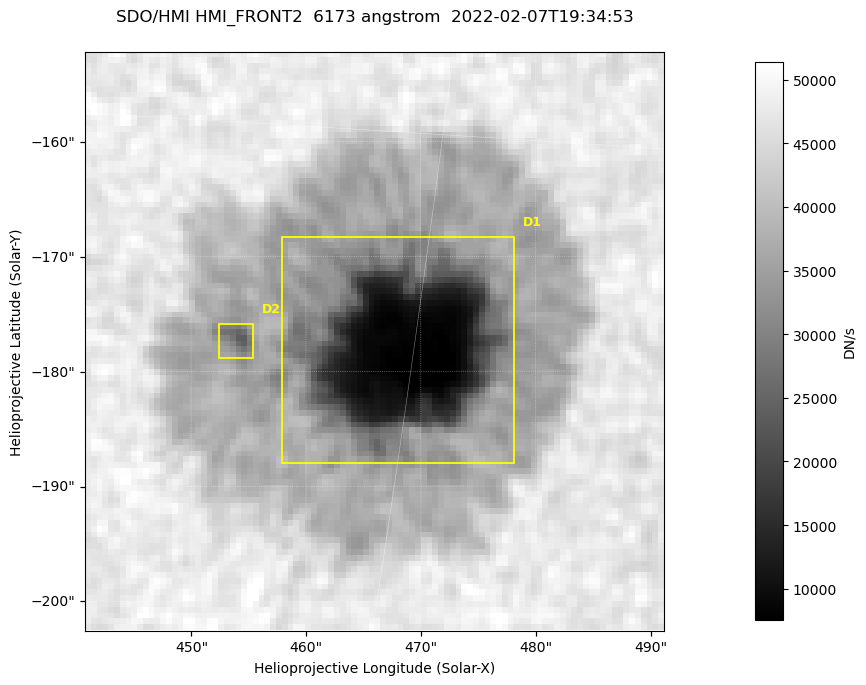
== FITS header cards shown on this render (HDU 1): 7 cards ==
TELESCOP= 'SDO/HMI '           / Telescope
INSTRUME= 'HMI_FRONT2'         / For HMI: HMI_SIDE1, HMI_FRONT2, or HMI_COMBINED
WAVELNTH=                6173. / [angstrom] Wavelength
DATE-OBS= '2022-02-07T19:34:53.500' / [ISO] Observation date {DATE__OBS}
CTYPE1  = 'HPLN-TAN'           / CTYPE1: HPLN
CTYPE2  = 'HPLT-TAN'           / CTYPE2: HPLT
BUNIT   = 'DN/s    '           / Physical Units

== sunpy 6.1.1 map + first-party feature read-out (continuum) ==
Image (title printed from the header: SDO/HMI HMI_FRONT2  6173 angstrom  2022-02-07T19:34:53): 100 x 100 px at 0.504 arcsec/px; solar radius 973 arcsec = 1931 px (partial field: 0.1% of the solar disc is inside the frame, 100% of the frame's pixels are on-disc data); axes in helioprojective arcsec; data unit DN/s (BUNIT, on the colour bar)
Orientation: roll -0.0701 deg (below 1 deg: not rotated)
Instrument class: CONTINUUM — white-light / continuum photospheric image (CONTENT/OBS_TYPE)
Dark features (sunspots / pores): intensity divided by the frame's on-disc median (partial field: no limb-darkening profile); reference = the frame's on-disc median (the 8%-of-disc-diameter window exceeds this field); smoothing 3 px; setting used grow <= 0.7, no closing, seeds <= 0.7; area >= 9 px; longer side >= 3 px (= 1.5 arcsec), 3 px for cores <= 0.7; partial field; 2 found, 2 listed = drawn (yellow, D1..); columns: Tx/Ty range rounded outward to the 2 arcsec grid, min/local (2 s.f., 1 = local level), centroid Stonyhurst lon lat
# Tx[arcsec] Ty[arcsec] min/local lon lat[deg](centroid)
D1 458..478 -188..-168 0.15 +30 -16
D2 452..456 -180..-176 0.57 +29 -16